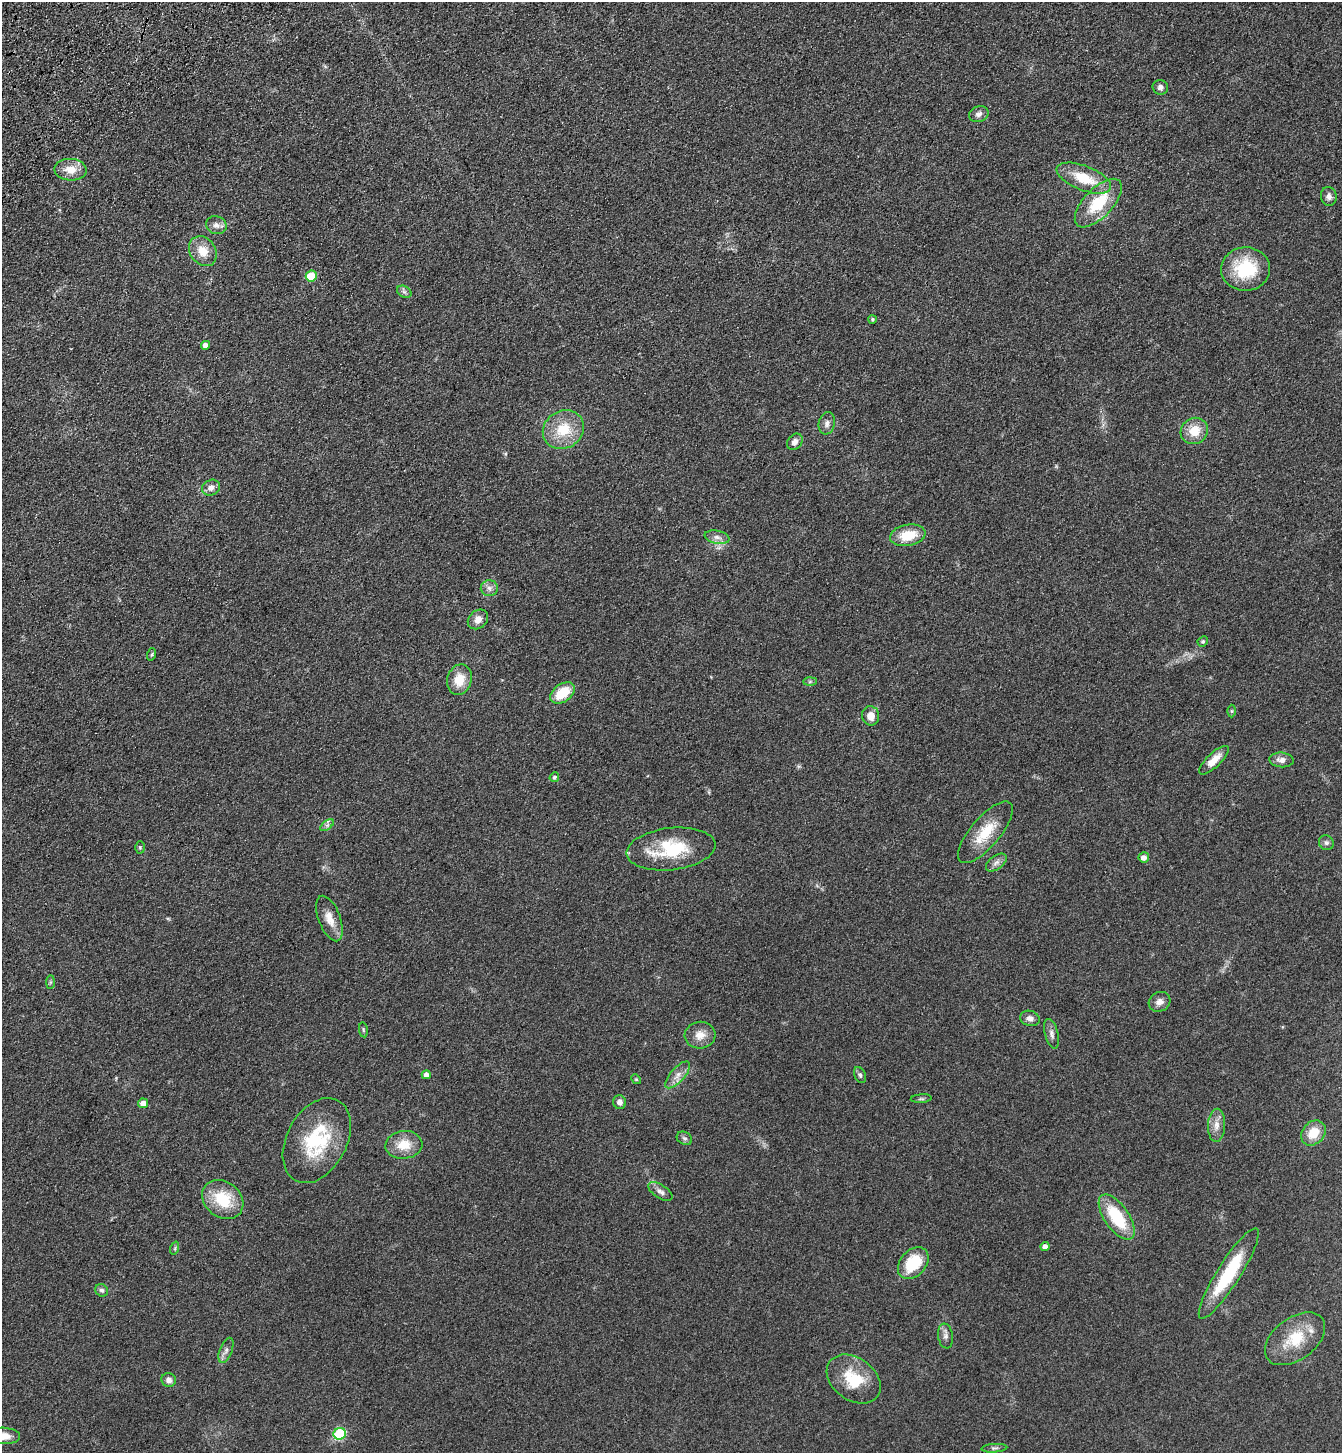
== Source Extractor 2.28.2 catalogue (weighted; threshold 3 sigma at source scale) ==
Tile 11 of 4 x 4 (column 3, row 3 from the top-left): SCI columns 2913-4252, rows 1557-3007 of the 5960 x 6015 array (HDU 1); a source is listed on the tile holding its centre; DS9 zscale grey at full resolution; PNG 1344 x 1455 px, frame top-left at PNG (2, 2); each listed source drawn as its Kron ellipse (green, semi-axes under 4 px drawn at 4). Shown black and unused: <1% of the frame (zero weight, under 3 of 4 exposures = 6% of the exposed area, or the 3 px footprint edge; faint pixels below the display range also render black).
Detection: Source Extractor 2.28.2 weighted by HDU 2 'WHT'; one run over the whole footprint, this tile lists its part. Background 0.0996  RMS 0.0094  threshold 0.0421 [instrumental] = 3 sigma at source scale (4.5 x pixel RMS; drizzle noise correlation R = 1.50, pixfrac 1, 0.05/0.05 arcsec/px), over >= 5 px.
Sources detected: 74; all 74 listed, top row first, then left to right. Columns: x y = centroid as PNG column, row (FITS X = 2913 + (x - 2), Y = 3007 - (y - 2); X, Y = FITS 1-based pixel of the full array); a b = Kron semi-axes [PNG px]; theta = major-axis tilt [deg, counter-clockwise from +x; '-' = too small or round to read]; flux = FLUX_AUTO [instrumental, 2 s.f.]
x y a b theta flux
1160 87 8 7 - 3.1
979 114 10 7 20 3.8
70 170 16 11 -3 13
1084 178 29 12 -22 29
1329 196 9 8 - 4.1
1098 203 30 14 47 38
216 225 10 8 -20 4.8
203 251 16 12 -54 14
1245 269 24 21 2 47
311 276 5 5 - 30
404 292 8 5 -30 2.3
872 319 4 4 - 1.3
205 345 4 4 - 4.9
827 423 11 8 77 4.1
563 430 21 18 32 28
1194 431 14 12 35 17
795 442 9 7 47 4.4
211 488 9 7 26 5.7
908 535 18 10 10 22
717 537 12 6 -11 4.8
489 588 8 8 - 4
478 619 11 9 40 6.9
1203 641 5 5 - 1.5
152 654 6 4 71 1.2
459 680 15 12 74 16
810 682 7 4 1 1.6
563 693 13 9 35 24
1232 711 6 4 -90 1.1
871 716 10 8 -79 8.4
1214 760 19 7 44 11
1282 760 12 7 -5 5.6
554 777 5 4 - 1.9
327 825 8 4 36 2.3
985 832 38 14 49 27
1326 843 8 7 - 2.5
140 847 6 5 - 1.3
671 849 44 21 7 52
1144 857 5 5 - 4.6
996 862 12 7 37 4.2
329 918 24 11 -69 12
50 982 7 4 89 1.4
1159 1002 11 9 27 5.5
1030 1018 10 7 -17 4.9
363 1030 7 4 -82 1.2
1052 1034 15 6 -75 4
700 1035 15 13 6 10
426 1075 4 4 - 5
678 1075 17 7 48 6.9
860 1075 8 5 -66 2.2
636 1079 5 4 - 1
921 1099 10 4 4 1.6
620 1102 7 6 - 4.5
143 1103 5 5 - 6.7
1216 1125 16 8 87 7.6
1313 1133 14 11 46 17
684 1138 8 6 -30 2.3
317 1141 45 30 62 65
404 1145 18 14 5 17
660 1191 14 6 -33 4.5
223 1199 22 17 -38 36
1117 1217 26 12 -55 44
1045 1247 4 4 - 4.3
175 1248 7 4 72 1.3
913 1263 18 13 48 33
1229 1273 53 11 58 54
102 1290 7 6 - 2.5
946 1336 12 7 -82 3.8
1295 1339 34 21 37 33
226 1350 13 6 68 3.8
854 1379 29 21 -36 34
169 1380 7 7 - 4.3
340 1434 6 6 - 76
3 1436 17 8 -3 11
994 1448 13 3 4 1.7
Isophote crosses this tile's border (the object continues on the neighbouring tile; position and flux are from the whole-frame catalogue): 1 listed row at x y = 3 1436